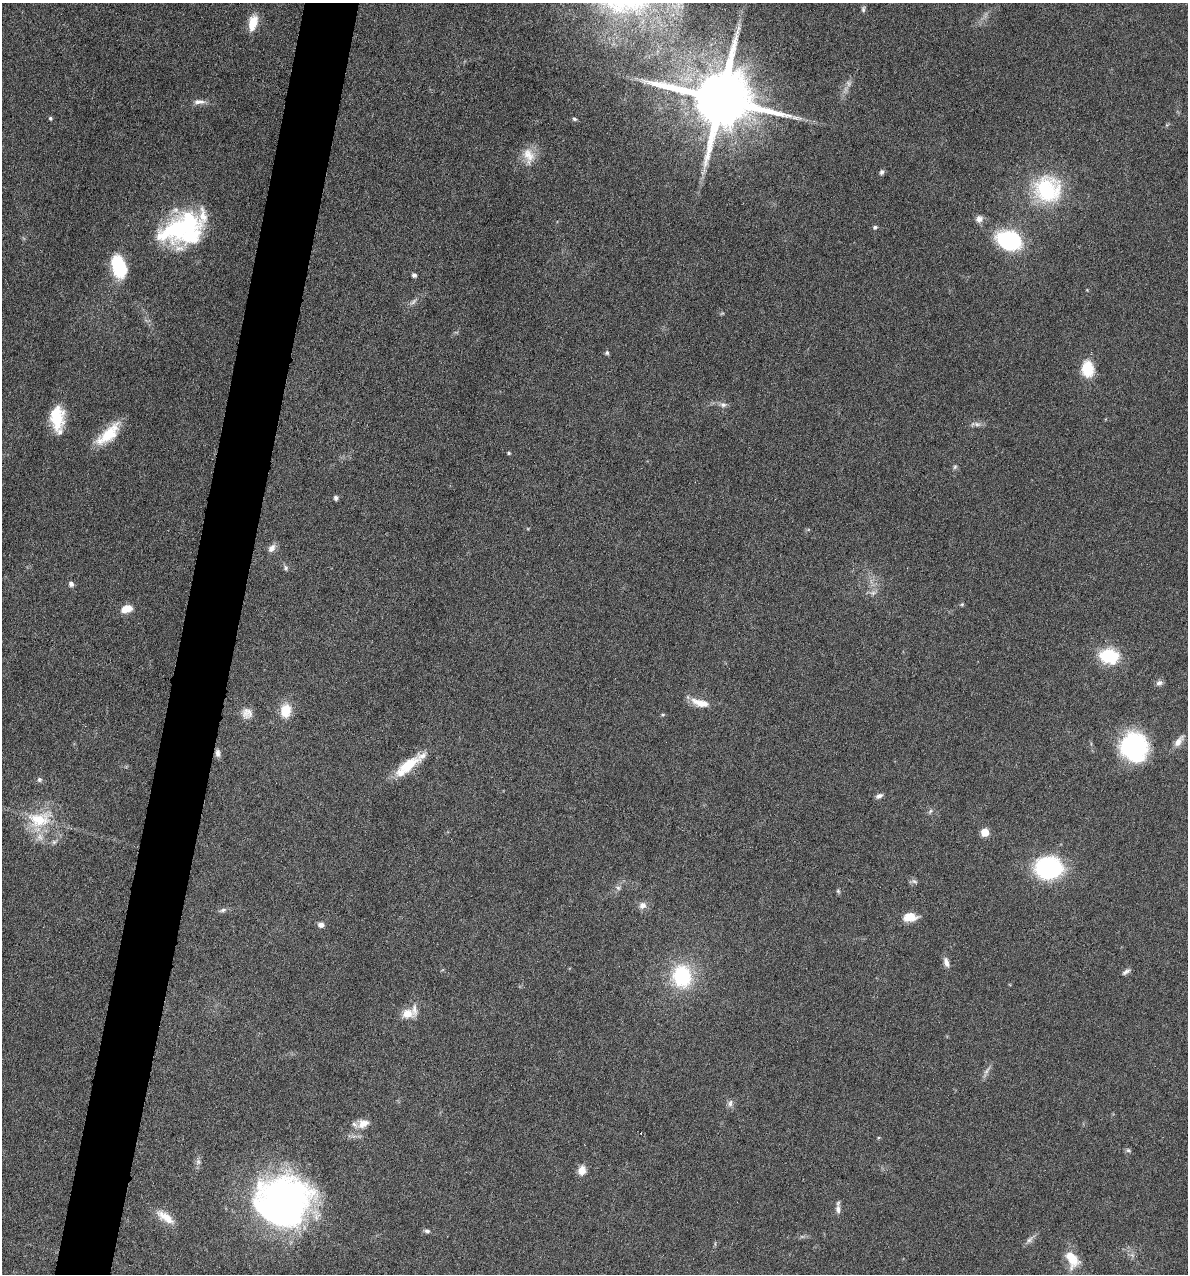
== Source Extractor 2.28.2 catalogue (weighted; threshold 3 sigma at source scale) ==
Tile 7 of 4 x 4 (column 3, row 2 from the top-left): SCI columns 2492-3677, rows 2543-3814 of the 5105 x 5085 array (HDU 1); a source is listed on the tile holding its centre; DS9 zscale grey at full resolution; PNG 1190 x 1276 px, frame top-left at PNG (2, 3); no overlay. Shown black and unused: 5% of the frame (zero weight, under 4 of 8 exposures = <1% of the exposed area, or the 3 px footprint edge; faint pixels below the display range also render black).
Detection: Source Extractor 2.28.2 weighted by HDU 2 'WHT'; one run over the whole footprint, this tile lists its part. Background 0.148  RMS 0.0057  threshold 0.0233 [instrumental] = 3 sigma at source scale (4.09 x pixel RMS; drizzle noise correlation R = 1.36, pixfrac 0.8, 0.05/0.05 arcsec/px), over >= 5 px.
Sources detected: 80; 1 too faint to see at this stretch — not listed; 7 inside a brighter listed object's ellipse — not listed separately; the other 72 listed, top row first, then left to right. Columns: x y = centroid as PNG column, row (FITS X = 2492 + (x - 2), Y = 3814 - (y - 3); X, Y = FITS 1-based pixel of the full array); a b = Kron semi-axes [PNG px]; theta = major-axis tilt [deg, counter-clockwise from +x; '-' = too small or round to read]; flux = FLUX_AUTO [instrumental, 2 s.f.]
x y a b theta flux
863 9 9 5 75 1.1
253 23 19 10 77 9.6
848 83 9 7 -55 1.9
721 99 18 15 -13 5900
199 102 18 7 0 3.4
50 118 4 4 - 1
574 119 6 5 - 0.98
529 156 24 15 -76 9.1
882 172 8 6 65 1.3
1047 189 34 33 - 44
979 219 10 9 - 2.8
186 225 64 27 29 67
875 227 6 5 - 1.1
1009 241 22 15 -20 56
119 266 18 11 -73 39
414 275 5 5 - 1.5
413 302 12 4 41 1.9
607 353 6 5 - 0.99
1087 369 13 10 -86 20
723 405 9 7 -2 2.1
57 418 27 14 -86 20
977 424 12 6 -10 2.2
108 434 33 13 42 17
509 453 4 4 - 0.82
955 467 7 5 68 0.99
336 498 5 5 - 1.5
272 548 11 7 52 3.4
286 568 7 6 - 1.3
71 584 6 5 - 1.9
873 593 7 6 - 1.7
962 604 5 5 - 0.73
126 609 13 8 15 6.6
1109 656 21 16 -8 25
1159 683 9 7 23 2
700 703 23 9 -15 7.7
286 710 17 12 83 11
247 713 15 14 - 5
663 714 5 5 - 0.77
1179 741 18 7 51 4.2
1134 747 26 24 -80 74
218 753 10 6 -84 2.4
408 765 33 13 34 16
39 779 7 7 - 1.3
879 796 9 6 23 1.8
930 811 8 5 63 1.2
40 819 38 22 11 25
985 832 5 5 - 18
54 842 8 6 27 1.5
1048 868 19 16 2 87
914 881 10 5 -14 1.4
618 888 8 5 -30 1.3
838 891 6 5 - 0.88
642 905 9 9 - 3.3
223 910 11 5 17 1.6
910 917 17 10 2 7.7
321 925 7 7 - 2.4
946 962 13 7 -71 3
1126 972 12 5 33 1.8
682 976 22 18 -81 42
407 1014 13 10 6 7.5
986 1071 19 5 61 2.5
730 1103 11 7 80 2.2
363 1123 15 11 21 5.6
1128 1150 8 5 -16 1.1
198 1162 8 6 90 1.8
582 1170 12 9 77 4.7
283 1201 54 49 8 220
838 1209 13 6 89 2.5
165 1217 26 10 -34 8.7
427 1231 8 5 -8 1.4
1030 1240 14 6 49 2.3
1072 1259 23 13 -62 12